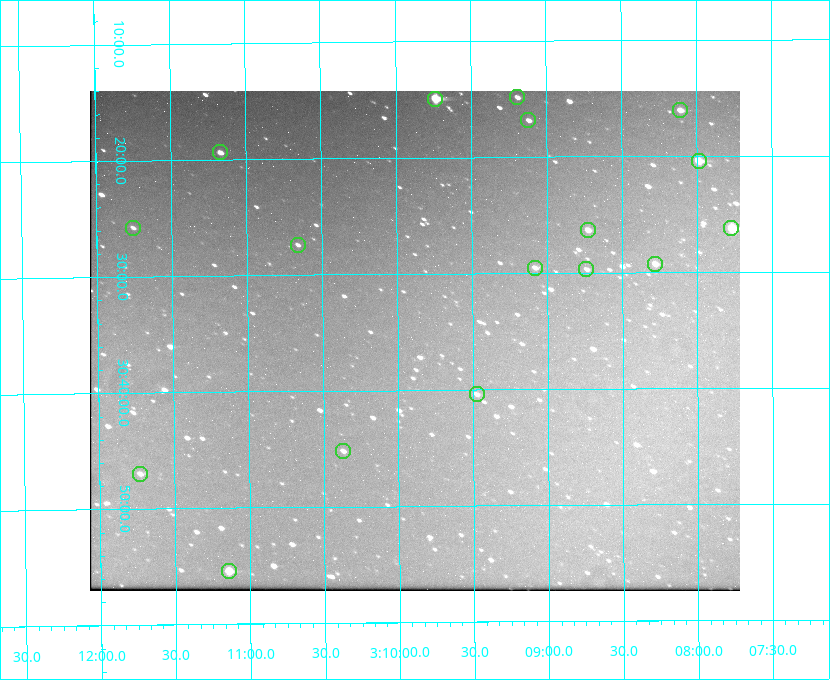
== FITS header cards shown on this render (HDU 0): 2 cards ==
NAXIS1  =                  650 / Width of table row in bytes
NAXIS2  =                  500 / Number of rows in table

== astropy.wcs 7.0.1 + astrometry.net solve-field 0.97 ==
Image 650 x 500 px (HDU 0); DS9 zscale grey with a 90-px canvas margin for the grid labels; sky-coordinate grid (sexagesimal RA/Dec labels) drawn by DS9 from the SOLVED WCS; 17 Tycho-2 reference stars matched to detected sources circled (green)
Header WCS: none
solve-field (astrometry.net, Tycho-2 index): SOLVED blind (the file carries no WCS)
Solved WCS: RA---TAN-SIP/DEC--TAN-SIP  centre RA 03:09:53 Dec +30:36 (47.47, +30.60 deg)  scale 5.17 arcsec/px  FOV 56.0' x 43.1'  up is -180 deg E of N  parity flipped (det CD > 0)
(file carries no celestial WCS; the grid is the blind solution)
Tycho-2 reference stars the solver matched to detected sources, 17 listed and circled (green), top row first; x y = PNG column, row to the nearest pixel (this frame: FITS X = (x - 90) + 1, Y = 500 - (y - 91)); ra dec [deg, ICRS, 3 dp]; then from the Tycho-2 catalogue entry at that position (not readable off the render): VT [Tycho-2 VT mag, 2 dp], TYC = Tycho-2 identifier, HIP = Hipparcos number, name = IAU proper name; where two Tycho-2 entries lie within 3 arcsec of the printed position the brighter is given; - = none
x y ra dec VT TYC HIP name
517 97 47.298 +30.248 11.74 2340-1527-1 - -
435 99 47.434 +30.249 8.84 2340-1699-1 - -
680 110 47.027 +30.268 10.45 2339-1565-1 - -
528 120 47.279 +30.281 11.50 2340-853-1 - -
220 152 47.792 +30.323 11.52 2340-1736-1 - -
699 161 46.997 +30.341 9.26 2339-1426-1 - -
133 228 47.939 +30.430 12.78 2340-1376-1 - -
731 228 46.942 +30.437 9.50 2339-1638-1 - -
588 230 47.182 +30.439 11.33 2339-1340-1 - -
298 245 47.665 +30.457 11.70 2340-1064-1 - -
655 264 47.070 +30.488 10.91 2339-1082-1 - -
535 268 47.270 +30.492 11.72 2340-1534-1 - -
586 269 47.184 +30.495 11.78 2339-1503-1 - -
477 394 47.369 +30.674 11.68 2340-1714-1 - -
343 451 47.592 +30.753 11.61 2340-1087-1 - -
140 474 47.932 +30.783 11.54 2340-1498-1 - -
229 571 47.785 +30.924 10.11 2340-1700-1 - -